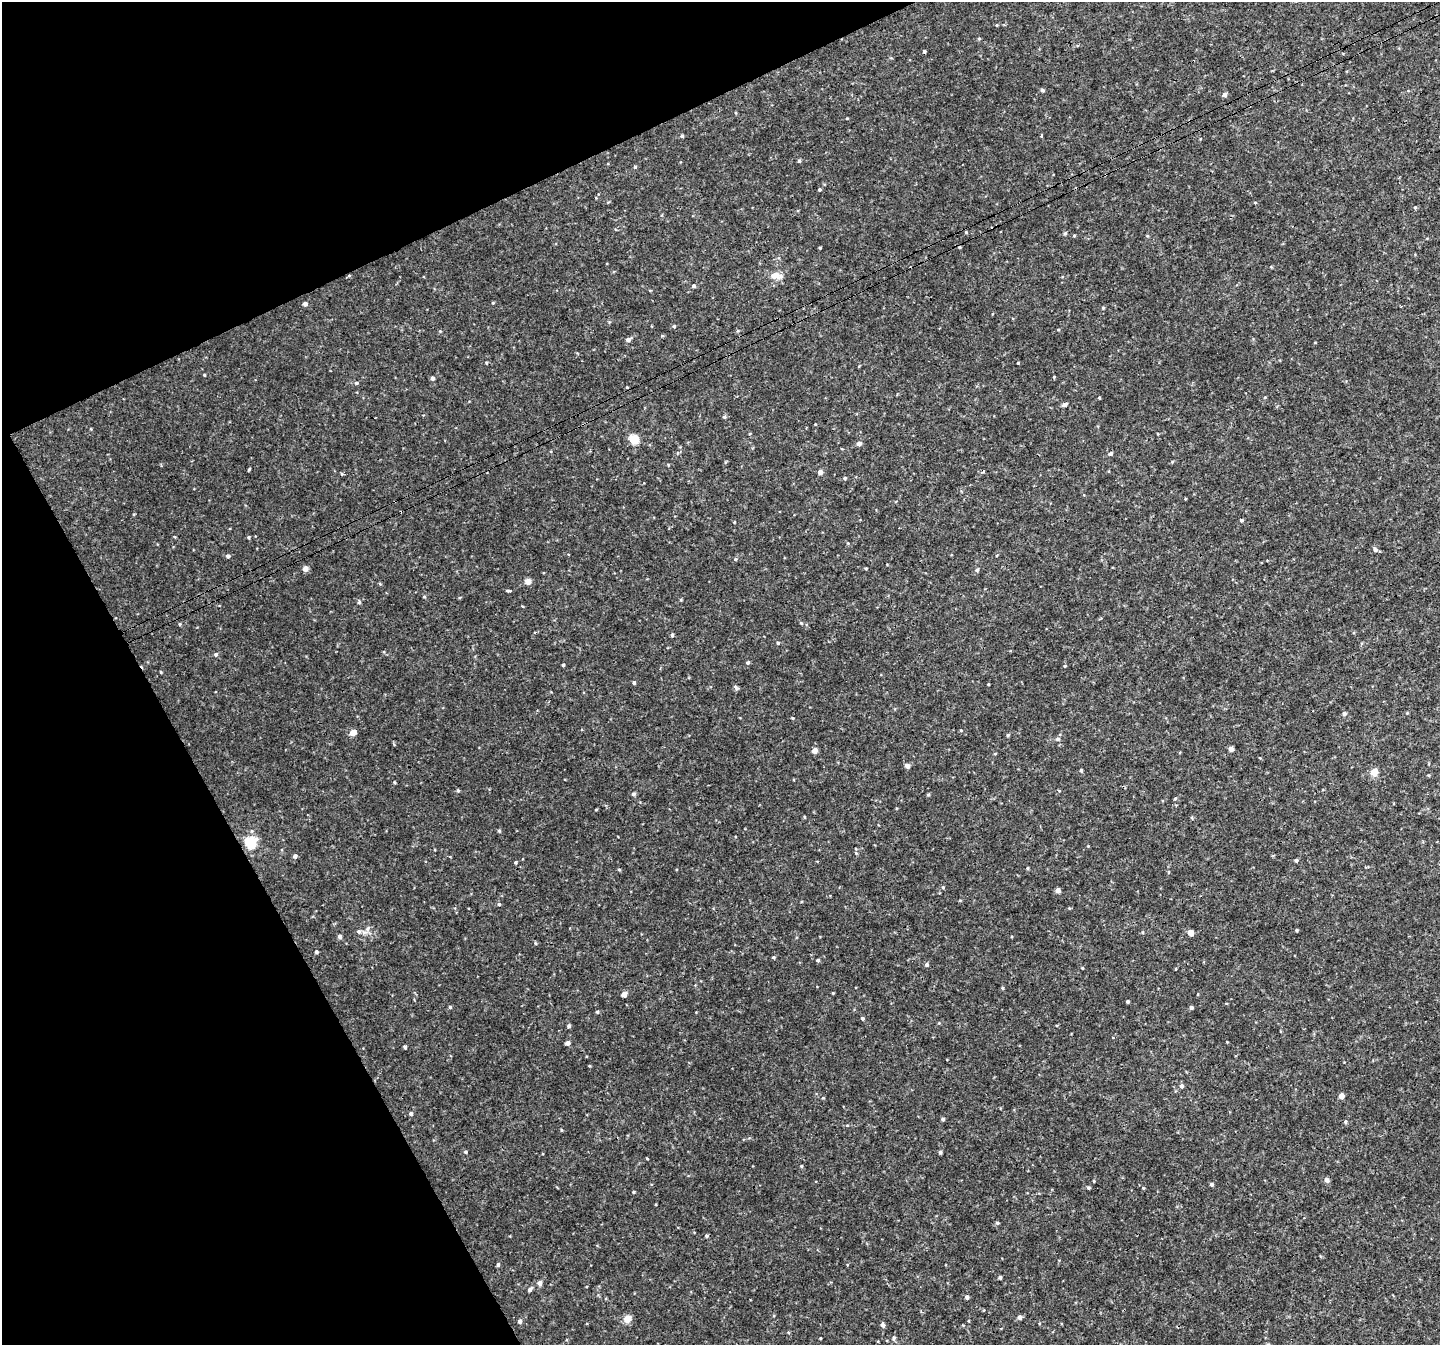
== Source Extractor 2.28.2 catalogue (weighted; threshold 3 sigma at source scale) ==
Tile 5 of 4 x 4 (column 1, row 2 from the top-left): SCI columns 4-1441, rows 2794-4136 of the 5761 x 5647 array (HDU 1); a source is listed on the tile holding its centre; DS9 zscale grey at full resolution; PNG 1442 x 1347 px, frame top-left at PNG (2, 2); no overlay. Shown black and unused: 23% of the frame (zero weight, under 3 of 4 exposures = <1% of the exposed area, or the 3 px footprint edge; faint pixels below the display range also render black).
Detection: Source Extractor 2.28.2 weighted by HDU 2 'WHT'; one run over the whole footprint, this tile lists its part. Background 0.00675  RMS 0.0037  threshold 0.0166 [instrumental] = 3 sigma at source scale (4.5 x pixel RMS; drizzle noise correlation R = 1.50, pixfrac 1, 0.0396/0.0396 arcsec/px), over >= 5 px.
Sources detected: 142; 4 cosmic-ray / hot-pixel residue — not listed; the other 138 listed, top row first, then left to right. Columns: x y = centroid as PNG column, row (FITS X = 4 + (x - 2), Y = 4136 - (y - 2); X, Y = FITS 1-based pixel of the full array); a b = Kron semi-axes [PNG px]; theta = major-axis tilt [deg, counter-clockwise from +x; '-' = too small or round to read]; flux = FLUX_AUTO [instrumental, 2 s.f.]
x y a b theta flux
997 25 4 3 - 0.3
979 38 5 3 - 0.37
924 51 4 3 - 0.48
1042 90 4 4 - 0.74
1224 95 4 4 - 1.6
1041 135 4 2 - 0.49
682 136 5 4 - 0.49
799 161 4 4 - 0.6
635 167 5 4 - 0.43
819 189 4 4 - 0.48
1255 203 4 3 - 0.32
1415 207 5 4 - 0.4
966 232 4 4 - 0.3
1065 233 5 4 - 0.53
1074 236 4 3 - 0.35
820 248 3 2 - 0.34
774 275 12 9 -2 3.2
349 276 5 3 - 0.34
694 286 5 4 - 0.63
493 303 4 3 - 0.34
305 304 4 4 - 1.4
1103 308 5 3 - 0.35
674 326 4 4 - 0.46
628 339 5 5 - 1.1
486 363 4 3 - 0.35
1018 363 3 3 - 0.26
204 375 3 3 - 0.33
432 378 5 4 - 0.92
356 383 5 4 - 0.61
1099 398 4 3 - 0.32
1064 405 5 4 - 1.3
724 417 5 5 - 0.63
634 439 5 5 - 15
859 443 4 4 - 1.8
1110 454 5 4 - 0.71
1172 462 6 3 20 0.36
249 469 4 3 - 0.34
820 472 4 4 - 2.1
342 474 5 4 - 0.34
845 478 5 4 - 0.49
1241 520 4 4 - 0.56
175 537 4 3 - 0.39
249 537 4 4 - 0.38
1375 550 7 6 - 0.92
228 556 4 4 - 0.87
735 559 5 4 - 0.4
305 568 4 4 - 2.7
866 568 4 3 - 0.3
977 570 5 4 - 0.57
528 581 5 5 - 3.1
509 591 4 3 - 2.8
424 597 5 3 - 0.33
359 602 5 5 - 0.51
801 623 5 4 - 0.36
672 635 4 4 - 0.61
778 643 4 4 - 0.45
216 654 6 5 - 0.65
748 663 4 4 - 0.55
563 665 3 3 - 0.42
1065 666 4 3 - 0.35
634 682 4 4 - 0.59
735 687 9 4 -57 0.7
1344 714 5 5 - 0.78
792 718 4 3 - 0.32
353 732 5 5 - 3.5
1008 735 4 4 - 0.46
1058 739 6 5 - 0.69
1231 749 4 4 - 1.8
815 750 4 4 - 2.6
907 766 5 5 - 1.5
1081 770 5 4 - 0.48
1374 772 5 5 - 6.5
394 782 4 3 - 0.33
458 790 5 4 - 0.45
633 794 5 4 - 0.66
928 794 5 3 - 0.4
1175 798 4 3 - 0.4
596 810 4 3 - 0.3
252 831 5 3 - 0.39
499 831 5 4 - 0.47
251 842 6 5 - 34
856 853 4 4 - 0.39
295 856 4 4 - 1.1
1296 860 4 3 - 0.56
515 862 4 3 - 0.5
1028 868 5 3 - 0.35
619 870 5 3 - 0.33
943 887 4 4 - 0.41
1058 890 4 4 - 2.1
499 904 4 4 - 0.5
367 929 7 6 - 1.2
1297 930 4 3 - 0.35
359 931 6 6 - 0.92
1191 933 5 4 - 2.7
340 936 5 4 - 1
316 952 4 4 - 0.64
773 957 4 4 - 0.38
818 960 4 3 - 0.56
927 964 5 5 - 0.62
1003 988 5 3 - 0.39
833 993 4 3 - 0.29
624 994 4 4 - 2.9
1128 1001 3 3 - 0.46
450 1007 4 4 - 0.47
1191 1007 5 4 - 0.54
597 1012 4 4 - 0.44
862 1018 4 4 - 0.61
569 1026 5 4 - 0.62
568 1043 4 4 - 1.4
405 1047 4 3 - 0.67
1181 1086 5 4 - 0.93
1341 1096 4 4 - 2.9
411 1114 4 4 - 0.76
943 1119 4 4 - 0.63
1345 1122 5 3 - 0.43
561 1130 4 3 - 0.29
465 1152 5 4 - 0.45
940 1152 4 4 - 0.64
647 1159 4 3 - 0.27
801 1166 4 4 - 0.41
1327 1180 5 5 - 1.3
1094 1181 4 3 - 0.29
1211 1184 4 4 - 0.56
1088 1188 4 4 - 0.53
634 1192 4 3 - 0.37
997 1223 5 4 - 0.45
707 1236 4 4 - 0.52
498 1265 5 4 - 0.58
1000 1277 3 3 - 0.78
539 1283 5 5 - 1.6
530 1289 7 4 53 1
967 1297 4 4 - 0.87
1019 1317 5 5 - 1.2
627 1319 5 5 - 6.2
520 1321 5 4 - 0.88
883 1325 5 5 - 0.93
820 1338 3 2 - 0.25
894 1338 5 4 - 0.58